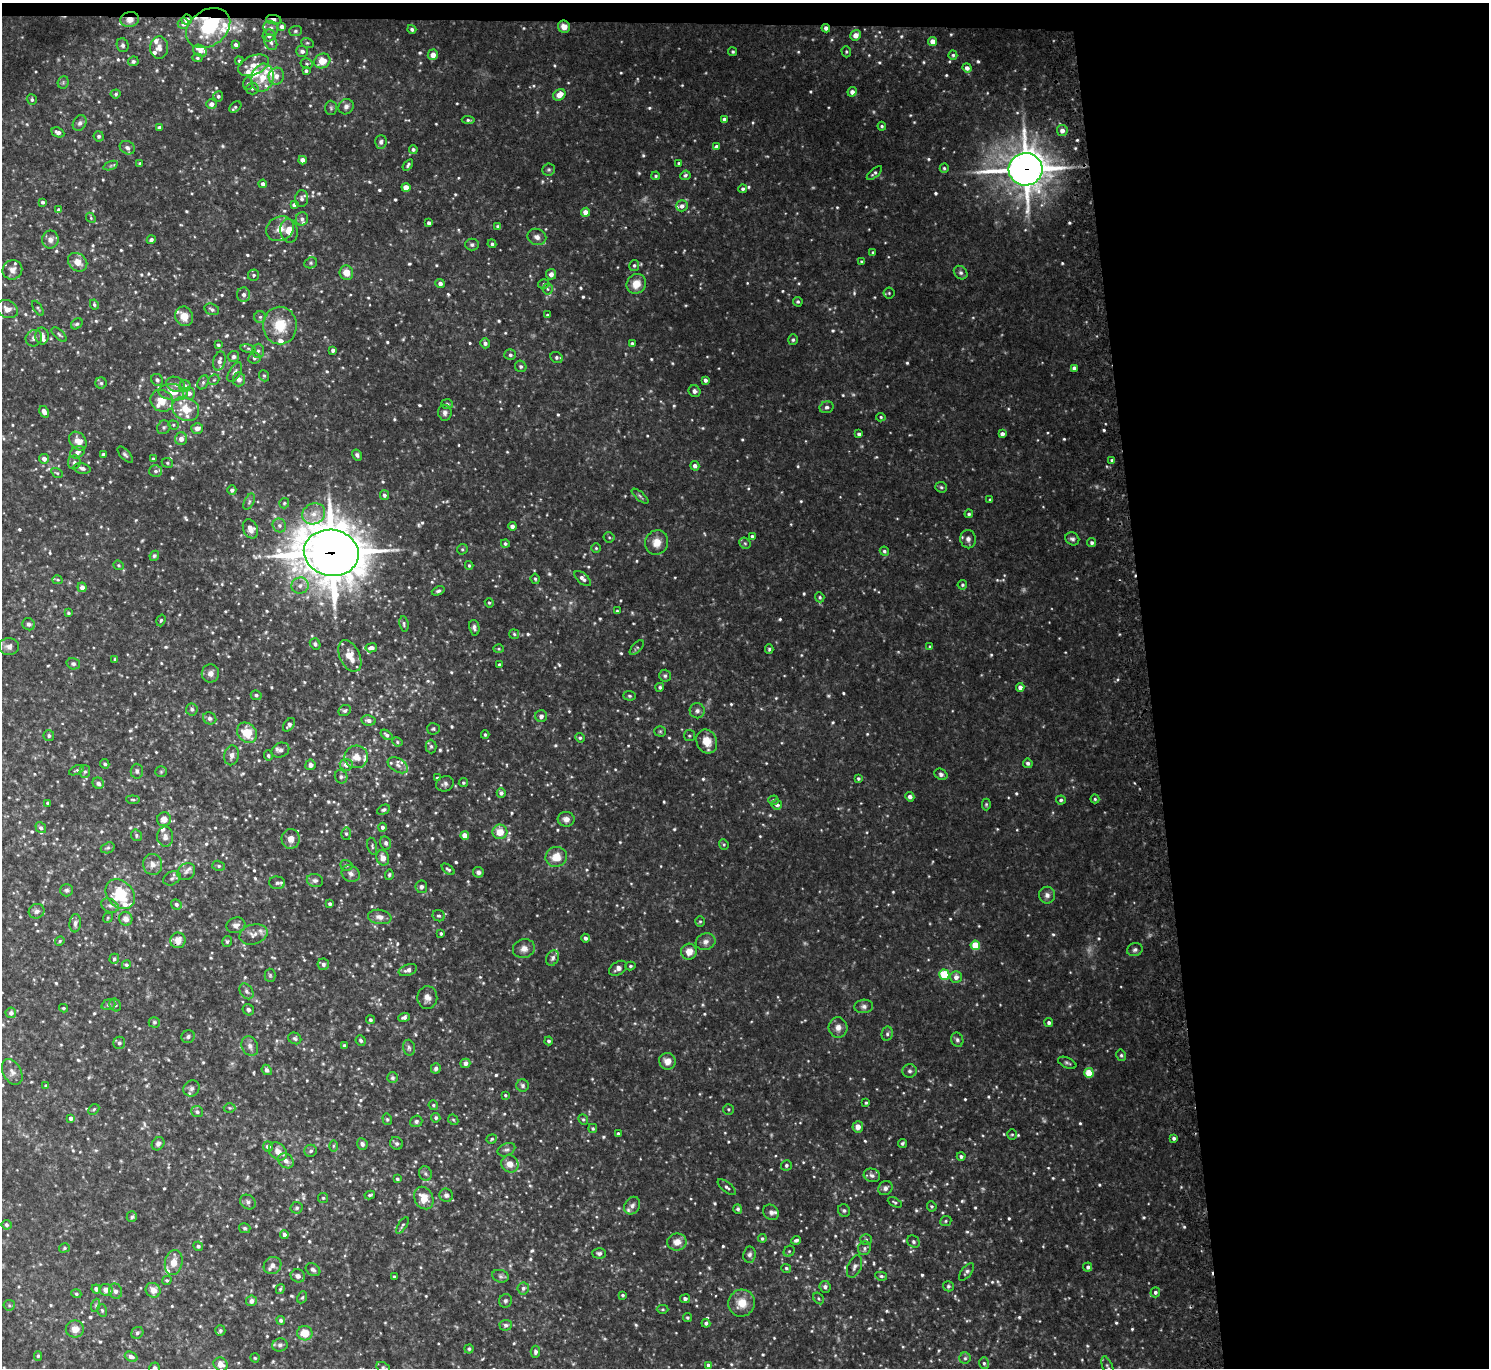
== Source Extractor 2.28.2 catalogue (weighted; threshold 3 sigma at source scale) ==
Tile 3 of 3 x 3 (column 3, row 1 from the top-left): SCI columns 3000-4486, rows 2864-4229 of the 4513 x 4444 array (HDU 1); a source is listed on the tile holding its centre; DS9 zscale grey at full resolution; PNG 1491 x 1370 px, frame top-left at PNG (2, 3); each listed source drawn as its Kron ellipse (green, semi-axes under 4 px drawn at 4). Shown black and unused: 24% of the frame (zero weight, under 2 of 3 exposures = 3% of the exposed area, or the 3 px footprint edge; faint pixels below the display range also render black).
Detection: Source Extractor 2.28.2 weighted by HDU 2 'WHT'; one run over the whole footprint, this tile lists its part. Background 0.0943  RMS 0.013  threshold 0.0567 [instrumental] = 3 sigma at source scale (4.5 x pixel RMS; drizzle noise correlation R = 1.50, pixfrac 1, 0.05/0.05 arcsec/px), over >= 5 px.
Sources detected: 966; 18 too faint to see at this stretch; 1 inside a brighter object's white glare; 1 cosmic-ray / hot-pixel residue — neither listed nor drawn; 37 inside a brighter listed object's ellipse — not listed separately; of the other 909, all 500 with FLUX_AUTO >= 1.74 (the completeness limit of this list) listed and drawn (409 fainter detections not listed), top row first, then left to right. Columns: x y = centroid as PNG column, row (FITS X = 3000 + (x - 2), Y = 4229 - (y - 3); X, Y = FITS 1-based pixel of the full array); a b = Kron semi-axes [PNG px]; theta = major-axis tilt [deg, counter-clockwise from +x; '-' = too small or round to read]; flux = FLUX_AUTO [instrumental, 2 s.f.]
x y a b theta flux
130 20 9 7 9 9.6
187 20 5 5 - 8.3
274 20 8 4 -7 4.2
183 24 5 5 - 6.3
282 27 4 4 - 5
564 27 6 6 - 9.4
208 28 24 18 34 72
271 28 8 7 - 5.5
826 28 4 4 - 4.4
412 29 4 4 - 3
295 31 6 5 - 2.4
269 35 6 6 - 5.1
856 35 6 5 - 8.9
932 41 4 4 - 8.5
271 42 8 6 -62 4
307 43 6 5 - 1.9
123 45 7 6 - 3.2
236 45 4 4 - 3.9
159 47 11 9 85 8.8
200 51 7 5 -32 5
302 51 6 5 - 4.2
733 52 4 4 - 1.7
846 52 6 4 -72 1.8
433 55 5 5 - 8.9
953 55 4 4 - 2.1
197 58 5 4 - 1.9
133 61 5 4 - 2.9
239 61 4 3 - 1.8
322 61 8 7 - 19
307 64 6 5 - 2.4
253 65 16 9 22 14
967 68 5 4 - 5.6
306 71 4 4 - 2.4
276 76 8 7 - 7.3
262 78 14 11 76 21
63 82 6 5 - 2.1
248 83 6 5 - 2.1
252 89 6 6 - 2.3
852 92 5 4 - 5.8
116 94 5 4 - 2
559 95 6 5 - 13
218 96 5 5 - 2.6
32 100 5 5 - 2.3
211 104 5 5 - 6
235 107 7 4 40 2.3
346 107 8 7 - 4.6
331 108 7 6 - 2.3
724 119 4 3 - 2.5
468 120 6 4 -6 2.3
80 123 8 6 64 3.9
882 126 4 4 - 1.8
159 128 4 3 - 4
1062 130 5 5 - 6.7
58 132 6 5 - 3.9
99 136 5 5 - 2.8
381 142 7 5 87 3.7
716 147 4 4 - 4.1
127 148 8 6 -31 4.4
413 149 4 4 - 2.5
302 160 4 4 - 7.8
140 163 3 3 - 2.2
679 163 4 3 - 2.1
408 165 6 3 53 2.3
111 166 7 4 20 2.4
944 168 4 4 - 1.9
549 169 6 6 - 2.4
1026 169 17 16 - 2500
874 173 9 4 42 2.6
685 175 5 4 - 2.5
656 176 4 4 - 1.9
263 184 4 4 - 4.7
406 187 4 4 - 13
743 189 4 4 - 2.7
302 199 8 6 82 4.4
43 202 3 3 - 3.1
294 205 4 4 - 3.5
682 206 6 5 - 6.1
59 210 4 4 - 3.4
586 212 4 4 - 13
91 218 5 4 - 1.9
302 219 7 6 - 3.9
429 223 4 3 - 3.6
498 226 4 3 - 2.6
280 229 14 12 27 13
289 231 12 8 -81 16
537 237 9 8 - 6.4
50 240 9 8 - 6.4
151 240 4 4 - 3.9
492 244 4 4 - 2.5
472 245 7 6 - 2.9
873 253 4 3 - 2.3
78 262 10 8 -39 11
862 262 4 4 - 1.9
311 263 6 5 - 2.2
634 265 5 5 - 2.3
12 270 10 9 - 8.1
346 273 7 6 - 13
961 273 7 6 - 3.4
551 274 5 5 - 5.1
254 275 5 5 - 2.6
440 283 5 4 - 4.6
544 284 6 4 17 2.2
636 284 10 9 - 17
548 289 5 5 - 2.2
889 293 5 5 - 1.9
244 295 7 6 - 5.3
798 302 5 4 - 2.1
94 305 5 4 - 2
38 308 8 3 -57 1.8
7 309 11 8 -26 8.5
212 309 7 5 -22 3.5
547 315 4 3 - 1.8
184 316 10 8 -63 14
260 317 6 5 - 3
77 324 6 4 42 2.3
280 326 19 17 -88 36
59 334 9 4 -43 2.4
42 336 8 7 - 5.9
34 338 8 8 - 5.1
793 340 5 5 - 2.3
485 343 5 4 - 3.8
632 343 4 3 - 1.8
218 345 4 4 - 2
248 349 8 4 -9 2.4
333 350 4 4 - 4
258 351 7 6 - 3.3
510 355 6 5 - 3.4
234 357 5 5 - 3.3
556 357 6 5 - 2.9
254 358 6 5 - 3.2
219 361 10 6 76 6.5
521 366 6 5 - 2.7
1074 368 4 4 - 4.8
235 372 11 5 60 4.2
264 376 6 4 -67 2
239 379 7 6 - 6.2
157 380 6 5 - 3.2
214 380 6 5 - 2
705 380 4 3 - 3.6
203 382 7 5 64 2.7
101 383 5 5 - 2.5
176 384 10 7 -23 5.7
185 386 6 5 - 6.2
694 391 6 5 - 4.1
173 392 14 8 -7 14
189 393 6 6 - 6.1
162 401 12 10 -35 14
447 404 6 5 - 1.9
827 407 7 6 - 3.4
186 409 14 11 -29 23
44 412 6 4 -58 7.5
445 413 8 6 -83 4.5
881 417 5 4 - 1.8
173 425 5 4 - 1.8
164 427 7 6 - 2.9
197 428 6 5 - 7.3
859 434 4 4 - 3
1002 434 4 4 - 5.1
181 439 6 6 - 7.5
78 441 10 8 -49 11
77 452 7 5 29 4.7
103 454 3 3 - 3.4
125 455 10 4 -48 2.8
357 455 6 4 -55 3
44 459 5 4 - 6.6
153 459 4 3 - 2.9
1112 460 4 4 - 2.5
74 462 7 6 - 3.9
167 463 6 4 -24 2.1
695 466 5 4 - 3.7
82 468 8 5 -12 3.8
156 471 6 6 - 3
57 473 6 4 -31 1.8
941 487 6 5 - 2.1
232 490 4 4 - 3.3
384 495 5 4 - 3.6
640 496 10 4 -40 2.4
990 499 3 3 - 1.8
249 502 9 4 64 2.8
284 503 5 5 - 1.9
314 514 12 10 27 12
969 514 4 4 - 2.6
279 525 7 6 - 4.1
512 526 4 4 - 5.2
250 529 10 7 -65 12
752 536 4 4 - 2.9
609 537 5 5 - 1.8
968 539 9 7 -81 5.8
1072 539 7 6 - 3.4
657 542 12 11 - 15
505 543 4 4 - 2.1
745 543 6 5 - 2.3
1092 543 4 4 - 2.8
596 548 5 5 - 1.8
462 549 5 5 - 2
884 551 5 4 - 2.5
331 553 28 23 -9 5200
154 556 5 4 - 2.2
119 565 5 4 - 1.8
469 565 4 3 - 1.9
583 578 10 5 -40 5.6
535 579 5 4 - 1.9
57 580 5 4 - 1.8
962 585 5 4 - 2.2
300 586 9 8 - 7
82 587 5 4 - 6.3
438 591 6 4 22 2.6
820 597 5 4 - 2
489 603 5 4 - 1.7
617 611 4 4 - 1.8
68 613 4 4 - 2
161 620 6 4 72 2
29 624 6 6 - 4
404 624 8 4 -83 2.3
474 628 8 5 -80 3.8
514 634 5 4 - 1.8
315 644 6 5 - 2.7
9 647 10 8 1 6.5
930 647 4 3 - 2.2
371 648 6 4 9 7
637 648 9 4 47 2.1
499 649 5 4 - 1.8
769 649 5 3 - 2
350 656 17 10 -65 16
115 659 4 3 - 1.8
73 664 7 5 -17 3.3
499 665 4 3 - 2.4
210 673 9 8 - 6.6
665 676 6 6 - 2.5
660 687 4 4 - 2.3
1020 687 4 4 - 6.3
256 695 5 4 - 2.4
629 696 6 5 - 2.1
192 709 6 6 - 2.7
345 711 6 5 - 2.4
697 711 7 7 - 4
541 716 6 6 - 4.2
210 718 7 6 - 3.6
368 720 7 5 -10 4.7
289 725 8 5 52 4.4
433 729 6 5 - 2.2
660 731 6 5 - 1.9
247 733 11 9 -48 27
387 735 6 4 -36 2.9
485 735 4 3 - 1.9
49 736 5 5 - 2.6
689 736 5 5 - 2.1
580 738 5 4 - 2.3
707 741 12 10 -65 18
397 742 5 4 - 1.8
431 746 7 5 -89 2.5
280 750 9 7 24 4.3
232 755 10 7 76 5.4
268 756 5 4 - 1.9
356 757 12 11 - 14
1028 763 5 4 - 3
105 764 5 4 - 2.4
310 765 5 5 - 5.2
346 765 6 6 - 8
398 765 11 7 -30 6.9
76 770 8 4 27 1.9
137 771 7 6 - 3.3
85 772 6 5 - 2.4
161 772 5 5 - 1.9
941 774 7 5 -34 3.5
341 777 7 6 - 3.1
437 778 3 3 - 2
858 778 4 4 - 2.5
98 783 6 5 - 4.9
463 783 4 4 - 2.1
445 784 9 7 23 4.2
501 793 4 4 - 3.7
910 797 5 4 - 5
1095 799 4 4 - 1.9
133 800 7 3 -6 1.9
773 800 5 4 - 2
1061 800 5 4 - 2.8
48 803 4 3 - 3
986 804 6 4 89 1.8
777 805 5 5 - 4.3
383 810 7 4 27 2.2
164 819 7 7 - 9.7
566 819 8 7 - 6.3
382 827 4 4 - 3.7
41 828 6 5 - 2.9
500 832 7 7 - 19
346 834 6 5 - 2.5
136 835 6 5 - 2.6
465 835 4 4 - 12
165 837 10 8 -87 5.6
291 839 10 9 - 9.3
386 843 7 5 -75 3.1
724 844 5 4 - 1.8
372 846 8 4 -77 2.1
108 848 7 5 19 2.5
556 857 11 10 - 20
383 858 8 6 -69 8.3
153 864 11 9 -77 7.4
346 865 6 5 - 2.1
219 866 6 5 - 2.6
448 869 7 4 -38 2.7
186 872 9 8 - 4.8
478 872 5 5 - 3.7
351 874 9 8 - 5
389 875 5 3 - 2.1
172 878 9 6 28 3.8
315 880 8 6 -13 3.9
277 883 8 6 -4 3.4
421 887 6 6 - 4
66 890 6 6 - 2.9
120 894 16 13 -45 53
1047 895 8 8 - 5.3
176 904 5 5 - 3.2
330 904 4 4 - 2.7
110 906 9 6 -24 3.9
36 911 8 7 - 4.2
439 916 6 5 - 2.5
380 917 12 7 -9 6.9
108 918 5 4 - 1.7
126 919 7 6 - 7.7
700 921 5 5 - 1.9
75 923 9 6 83 3.8
236 925 10 7 17 5.9
441 933 4 3 - 2
253 934 14 10 16 8
585 938 4 3 - 3.6
178 940 8 7 - 12
60 941 5 4 - 1.7
227 942 5 5 - 2.5
706 942 10 8 19 6.1
975 945 4 4 - 36
524 949 11 9 16 7.9
1135 950 8 6 19 3.5
689 952 8 8 - 13
553 958 8 6 66 3.8
114 959 5 4 - 2.5
323 964 6 5 - 4.3
126 965 4 4 - 2.1
630 966 5 4 - 1.8
618 968 10 6 32 5.6
408 970 9 5 20 4.6
270 975 6 5 - 2
944 975 5 5 - 63
956 977 6 6 - 6.3
246 991 8 6 -57 3.8
427 998 11 10 - 8.1
108 1005 7 5 17 2.5
115 1005 7 5 -59 3.1
864 1006 9 6 6 4.4
63 1008 4 3 - 1.8
248 1010 6 5 - 3
11 1013 5 5 - 4.2
404 1017 6 4 20 3.5
370 1020 4 4 - 2.4
154 1022 6 5 - 2.2
1049 1023 4 4 - 3.3
838 1028 10 9 - 8.7
887 1034 7 5 77 2.6
188 1037 7 6 - 3.1
295 1038 7 5 -28 2.7
361 1040 5 4 - 2.9
957 1040 7 6 - 2.9
549 1041 4 4 - 2.8
119 1043 6 6 - 3.4
250 1046 10 8 -62 6
344 1046 3 3 - 3.1
409 1048 8 6 -75 3.2
1121 1055 5 4 - 2.1
667 1061 8 8 - 10
465 1063 5 4 - 5.1
1067 1063 10 5 -24 2.7
436 1068 5 5 - 3.6
267 1070 5 4 - 4.1
910 1071 7 6 - 3.2
12 1072 14 9 -61 7.1
1089 1073 5 4 - 32
392 1078 5 5 - 2.4
46 1086 4 3 - 2.1
522 1086 6 6 - 2.9
191 1088 8 7 - 4.5
505 1095 3 3 - 1.9
866 1103 3 3 - 2
433 1105 5 4 - 2.2
230 1108 6 5 - 1.8
94 1109 6 4 45 2
729 1109 5 5 - 2.1
197 1112 6 5 - 3.2
71 1118 4 4 - 4.2
436 1118 5 4 - 2.8
387 1119 6 4 -75 2.1
453 1120 6 4 -44 1.9
583 1120 5 4 - 1.8
416 1121 6 5 - 2.8
858 1127 5 5 - 8.3
593 1128 4 4 - 2
618 1134 3 3 - 2.2
1012 1134 5 5 - 1.8
1174 1138 3 3 - 3
492 1139 5 4 - 1.8
396 1143 7 6 - 3
902 1143 4 4 - 2.3
158 1144 7 6 - 3.7
362 1144 6 5 - 3.5
268 1146 5 5 - 6.4
333 1146 6 4 90 1.7
506 1150 9 6 25 3.5
278 1151 10 7 -43 9.3
311 1151 6 6 - 3
961 1156 4 4 - 3.4
286 1161 8 7 - 5.7
510 1164 9 8 - 10
786 1165 5 5 - 3
425 1174 7 6 - 3.3
872 1175 8 6 -17 4.1
397 1179 4 4 - 1.9
727 1187 11 5 -39 3.9
885 1188 8 6 45 4.8
370 1195 5 3 - 2.1
446 1195 7 6 - 3.8
323 1198 5 5 - 1.7
424 1198 12 9 -62 20
248 1202 8 7 - 3.5
895 1202 8 4 -28 2.4
632 1206 9 7 57 5
932 1206 5 4 - 1.9
297 1208 6 6 - 2.4
738 1209 5 4 - 2.2
844 1210 6 6 - 2.6
771 1212 8 7 - 4.1
132 1217 5 5 - 2.5
946 1221 6 5 - 1.9
6 1225 5 5 - 2.2
402 1225 9 3 57 2
245 1228 6 5 - 2.2
284 1234 4 4 - 4.6
762 1238 4 4 - 2
866 1239 6 5 - 1.9
796 1240 5 3 - 3
677 1242 10 8 10 12
913 1242 7 5 -47 2.8
198 1246 5 4 - 2.2
64 1248 5 4 - 1.9
864 1248 7 6 - 3.2
789 1251 6 5 - 1.9
599 1253 7 5 -1 3.4
749 1255 8 6 81 3.7
174 1262 12 8 78 12
272 1265 9 8 - 6.2
855 1267 12 6 67 4.7
1088 1267 4 4 - 3.1
786 1268 5 4 - 2.2
313 1270 8 6 -33 3.7
966 1272 10 5 51 3.1
298 1276 7 6 - 5.1
500 1276 8 6 -17 3.3
881 1276 6 4 -10 2.5
394 1277 3 3 - 1.9
167 1280 5 4 - 2.2
948 1286 5 5 - 2.2
825 1287 6 5 - 3.4
523 1288 6 5 - 3.4
96 1289 5 4 - 4.7
280 1289 5 3 - 2
106 1290 6 6 - 9.2
153 1290 8 7 - 10
115 1291 7 6 - 5.3
1155 1292 5 4 - 3.1
76 1294 5 4 - 1.9
623 1295 4 4 - 2.1
302 1297 6 4 65 1.9
819 1298 6 4 -56 1.9
685 1299 5 4 - 2.8
251 1301 5 5 - 5.7
505 1301 7 6 - 2.9
742 1303 13 13 - 20
9 1305 6 5 - 1.9
96 1305 6 4 72 2.1
663 1309 6 4 -1 1.8
102 1310 6 5 - 2.2
687 1318 4 4 - 1.8
281 1320 4 4 - 3.1
706 1323 4 4 - 3
506 1325 6 5 - 3.1
75 1329 9 8 - 11
220 1331 5 5 - 2.7
137 1333 6 5 - 2.5
305 1333 8 7 - 20
280 1345 8 6 12 3.7
469 1349 4 4 - 2
535 1352 6 5 - 3.7
38 1356 5 4 - 1.8
131 1357 6 5 - 5.1
255 1358 4 4 - 1.8
965 1358 5 5 - 2.4
984 1363 6 4 -74 2.3
221 1364 7 6 - 12
708 1365 4 4 - 3
383 1367 7 5 -27 2.3
1108 1367 12 5 -69 3.5
154 1368 6 5 - 3.4
Overlapping masked pixels (flux is a lower limit): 9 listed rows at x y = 130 20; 187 20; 274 20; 564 27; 208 28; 826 28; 1026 169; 331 553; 178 940
Isophote crosses this tile's border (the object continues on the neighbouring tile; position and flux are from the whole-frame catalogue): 3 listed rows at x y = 7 309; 1108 1367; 154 1368